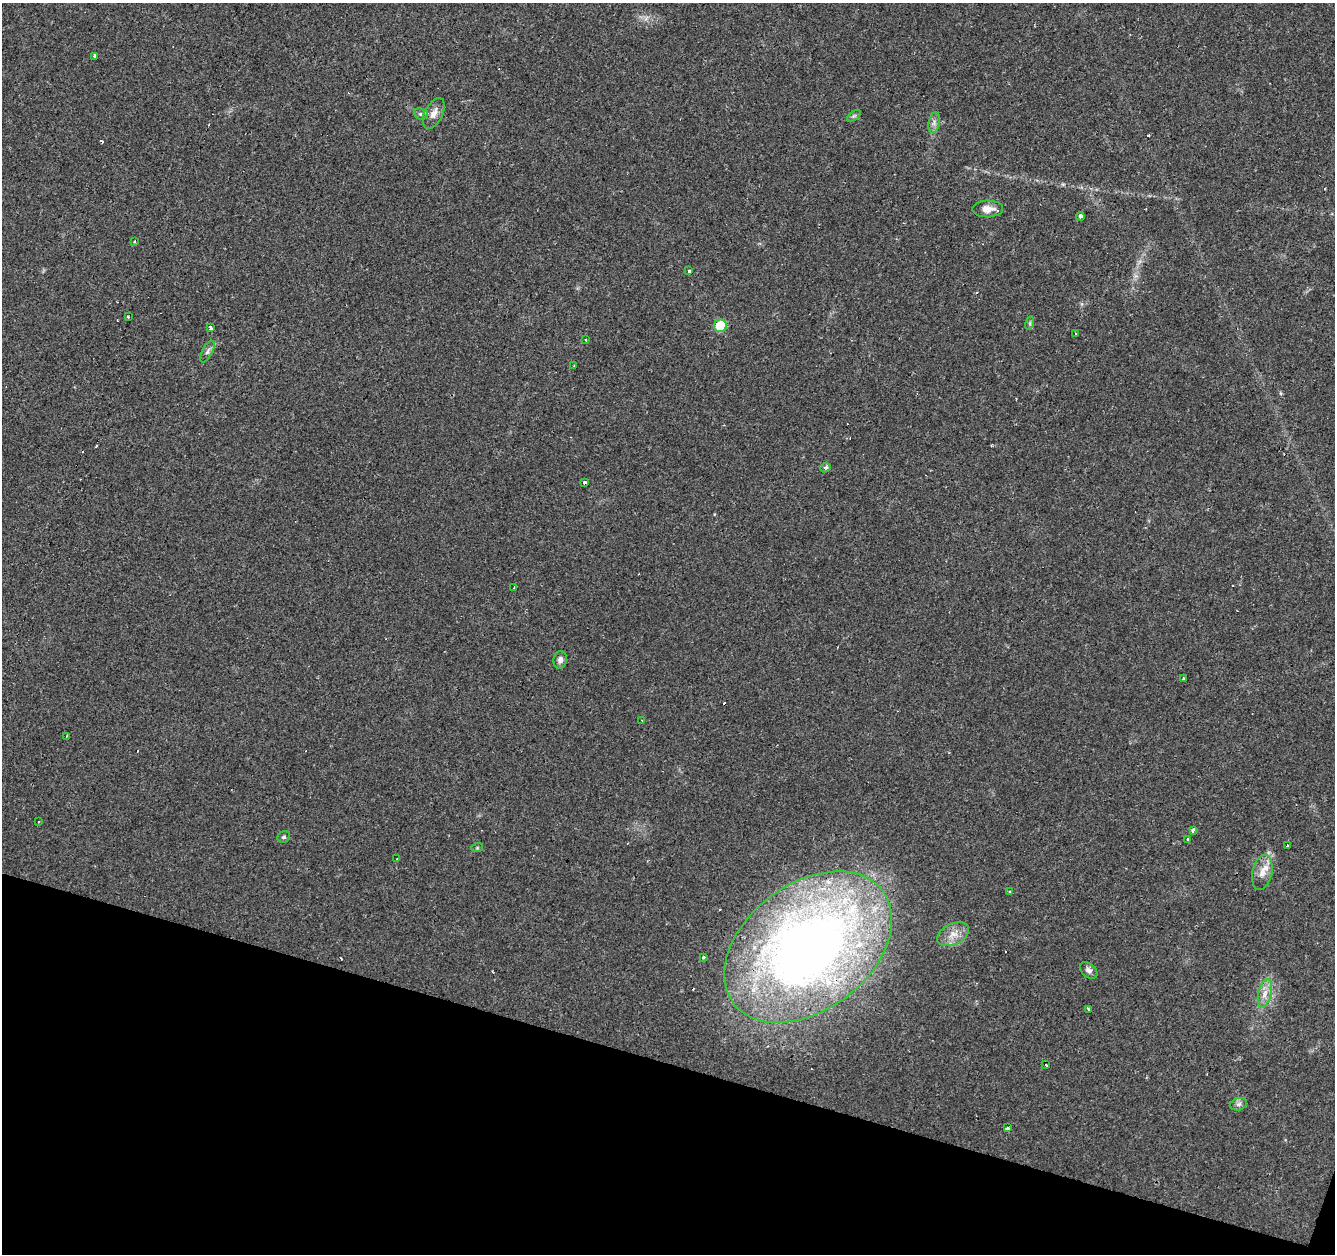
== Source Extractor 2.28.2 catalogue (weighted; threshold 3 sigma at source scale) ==
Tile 15 of 4 x 4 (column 3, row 4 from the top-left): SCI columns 2668-4000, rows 214-1465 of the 5339 x 5500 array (HDU 1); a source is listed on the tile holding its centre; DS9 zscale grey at full resolution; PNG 1337 x 1256 px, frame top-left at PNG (2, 3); each listed source drawn as its Kron ellipse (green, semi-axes under 4 px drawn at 4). Shown black and unused: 15% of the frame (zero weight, under 2 of 3 exposures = <1% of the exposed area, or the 3 px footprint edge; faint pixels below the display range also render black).
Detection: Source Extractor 2.28.2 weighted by HDU 2 'WHT'; one run over the whole footprint, this tile lists its part. Background 0.0241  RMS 0.0034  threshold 0.0151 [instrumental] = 3 sigma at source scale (4.5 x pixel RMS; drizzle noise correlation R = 1.50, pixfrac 1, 0.0396/0.0396 arcsec/px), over >= 5 px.
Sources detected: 56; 1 inside a brighter object's white glare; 12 cosmic-ray / hot-pixel residue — neither listed nor drawn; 1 inside a brighter listed object's ellipse — not listed separately; the other 42 listed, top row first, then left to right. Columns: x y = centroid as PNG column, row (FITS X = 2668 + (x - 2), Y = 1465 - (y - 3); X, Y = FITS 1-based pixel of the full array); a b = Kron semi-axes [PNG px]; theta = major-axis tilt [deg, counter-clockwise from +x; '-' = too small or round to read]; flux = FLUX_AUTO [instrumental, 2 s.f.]
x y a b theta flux
95 56 3 2 - 0.53
434 113 16 9 63 2.7
421 114 7 5 -21 0.83
854 116 8 4 36 0.66
934 123 10 5 77 1.3
988 209 15 8 1 3.2
1080 216 4 4 - 5.9
135 241 3 3 - 0.83
688 271 3 3 - 12
128 317 3 3 - 1.2
1030 323 7 4 73 0.59
721 326 6 6 - 13
210 327 3 3 - 9.3
1075 334 3 2 - 0.33
586 340 3 2 - 0.39
207 352 12 5 62 1.2
574 365 2 2 - 0.27
825 467 5 4 - 0.64
585 483 3 3 - 11
514 588 3 2 - 0.3
560 660 9 7 80 1.5
1183 678 3 3 - 3.1
642 721 3 2 - 0.27
67 736 3 2 - 0.26
39 822 3 2 - 0.56
1193 830 4 3 - 2.1
284 837 6 5 - 0.64
1188 839 3 3 - 1.1
1287 846 3 3 - 1.2
477 848 6 4 18 0.4
397 859 3 2 - 0.45
1262 872 18 10 78 3.6
1010 891 3 3 - 0.56
953 934 17 10 25 4.1
808 947 93 63 37 340
703 957 3 3 - 1.7
1089 970 10 6 -38 1.3
1265 993 14 6 77 2.7
1088 1009 3 2 - 0.45
1045 1065 3 3 - 1.5
1239 1104 9 6 18 1.1
1007 1128 3 3 - 7.2
Overlapping masked pixels (flux is a lower limit): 1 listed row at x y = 808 947